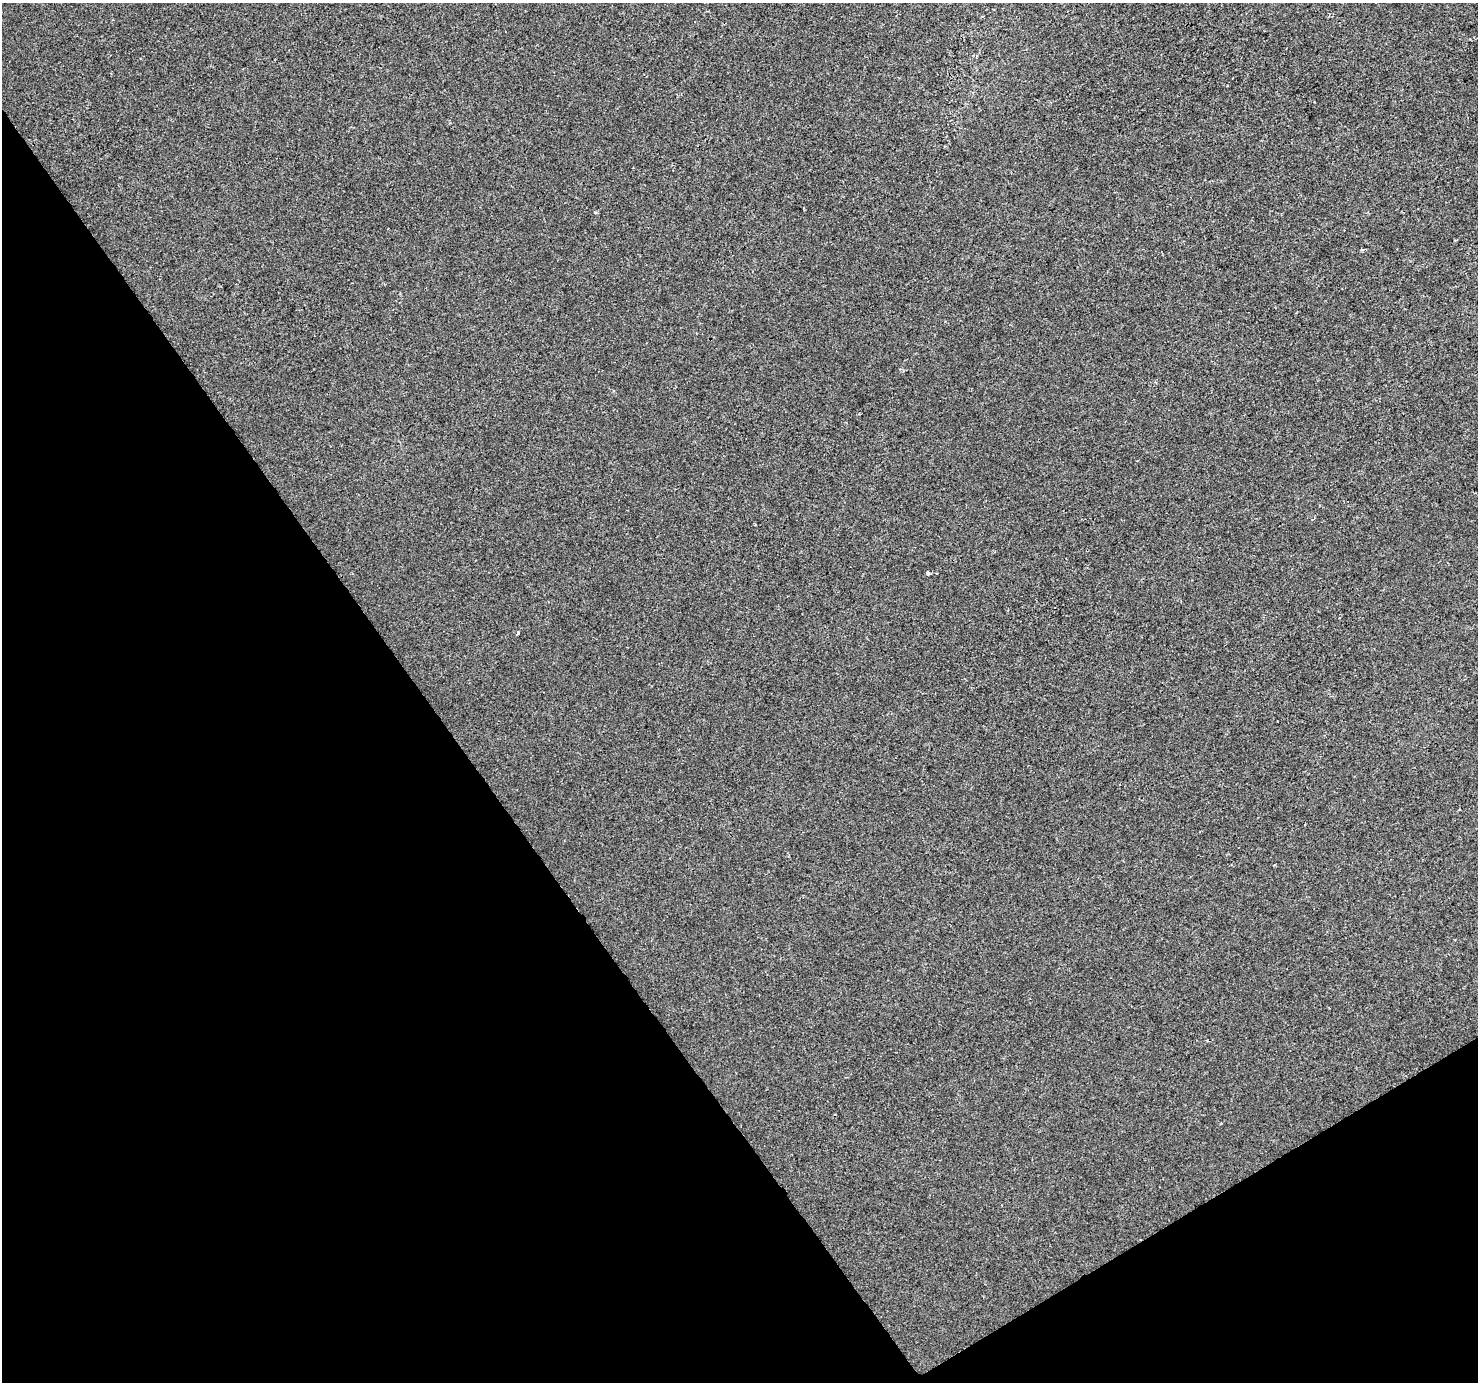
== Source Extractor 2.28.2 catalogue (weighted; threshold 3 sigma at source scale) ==
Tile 14 of 4 x 4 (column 2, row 4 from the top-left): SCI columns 1481-2956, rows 183-1562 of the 5908 x 5824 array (HDU 1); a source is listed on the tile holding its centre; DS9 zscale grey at full resolution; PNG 1480 x 1384 px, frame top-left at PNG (2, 3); no overlay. Shown black and unused: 34% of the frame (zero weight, under 2 of 3 exposures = <1% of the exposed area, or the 3 px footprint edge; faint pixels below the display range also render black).
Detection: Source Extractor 2.28.2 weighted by HDU 2 'WHT'; one run over the whole footprint, this tile lists its part. Background -1.21e-04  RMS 0.0042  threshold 0.0188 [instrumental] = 3 sigma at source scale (4.5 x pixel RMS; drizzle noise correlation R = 1.50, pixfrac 1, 0.0396/0.0396 arcsec/px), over >= 5 px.
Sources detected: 5; all 5 listed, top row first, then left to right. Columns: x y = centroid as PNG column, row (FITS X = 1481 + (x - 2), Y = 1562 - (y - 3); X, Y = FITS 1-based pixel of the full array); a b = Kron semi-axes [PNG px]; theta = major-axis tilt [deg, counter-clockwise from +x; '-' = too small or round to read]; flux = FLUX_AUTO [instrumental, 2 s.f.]
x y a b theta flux
595 212 4 3 - 0.57
1362 249 4 3 - 0.73
755 525 3 2 - 0.46
928 573 4 3 - 2.2
518 633 3 3 - 1.5